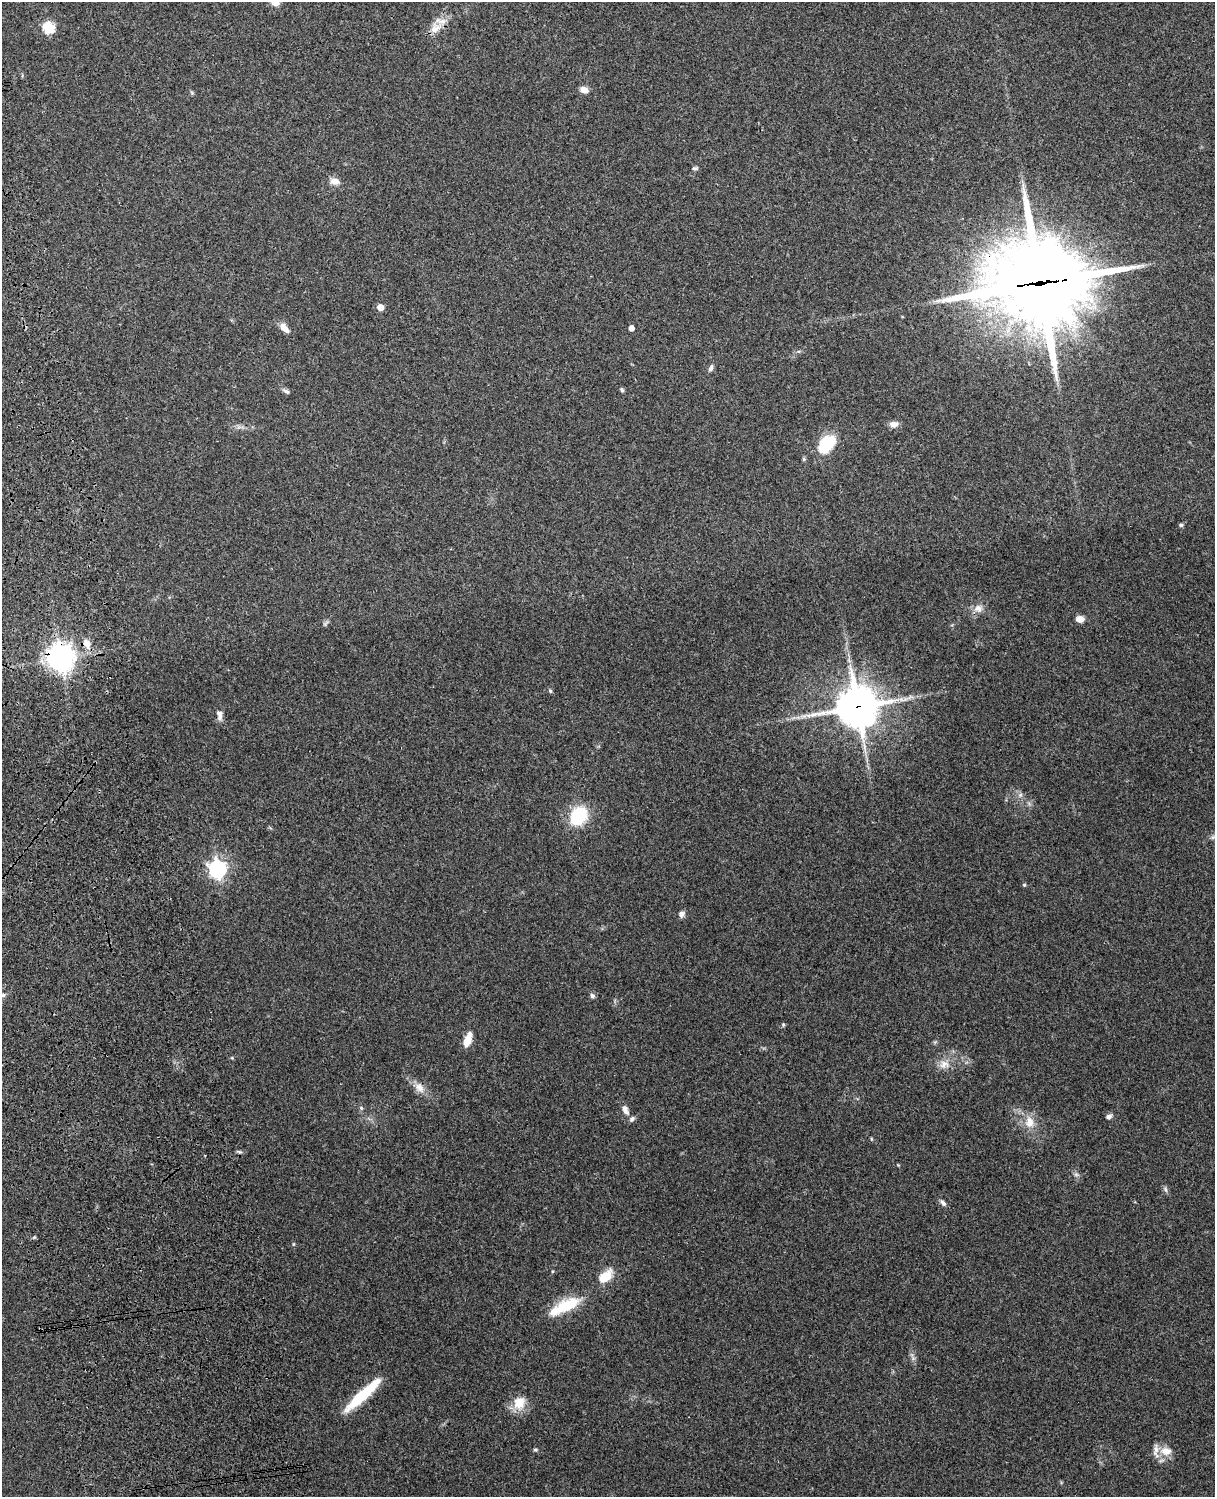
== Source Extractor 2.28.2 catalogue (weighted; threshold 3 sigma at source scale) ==
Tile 7 of 4 x 3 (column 3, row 2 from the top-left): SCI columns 2543-3755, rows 1660-3154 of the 5088 x 4928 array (HDU 1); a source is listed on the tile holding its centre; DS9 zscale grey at full resolution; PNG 1217 x 1499 px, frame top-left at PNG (2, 2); no overlay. Shown black and unused: <1% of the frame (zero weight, under 3 of 4 exposures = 6% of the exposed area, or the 3 px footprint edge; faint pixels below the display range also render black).
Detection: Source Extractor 2.28.2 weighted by HDU 2 'WHT'; one run over the whole footprint, this tile lists its part. Background 0.258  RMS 0.009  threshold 0.0404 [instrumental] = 3 sigma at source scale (4.5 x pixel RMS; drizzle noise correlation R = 1.50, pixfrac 1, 0.05/0.05 arcsec/px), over >= 5 px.
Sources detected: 56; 4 inside a brighter listed object's ellipse — not listed separately; the other 52 listed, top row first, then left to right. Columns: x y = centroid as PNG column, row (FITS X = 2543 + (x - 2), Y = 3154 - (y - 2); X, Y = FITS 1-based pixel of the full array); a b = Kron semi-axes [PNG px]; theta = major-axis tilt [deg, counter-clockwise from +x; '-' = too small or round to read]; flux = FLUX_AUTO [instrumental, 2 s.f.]
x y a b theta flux
275 2 9 8 - 7.7
49 27 6 6 - 77
435 28 20 13 48 12
584 90 9 7 -22 6.1
695 168 8 4 1 1.6
335 181 11 8 -15 6.8
1040 283 37 32 -2 9500
380 307 5 5 - 11
284 328 15 8 -47 6.7
631 328 4 4 - 5.2
711 368 9 5 68 2.8
622 390 6 5 - 1.5
286 391 9 5 -28 2.3
893 424 10 7 2 5.9
826 444 20 13 48 39
804 459 5 5 - 1.4
1181 525 5 4 - 1.8
978 608 13 10 14 6.9
1080 619 9 7 -3 6.2
325 623 10 4 34 1.7
87 643 13 8 -69 8
60 658 9 9 - 910
550 691 6 4 -68 1.3
857 707 15 14 - 2300
219 715 15 7 -77 4.9
1020 795 6 5 - 2
578 816 14 11 60 68
1213 837 8 6 21 2.2
217 869 7 7 - 330
1024 885 5 4 - 1
681 914 7 6 - 4
3 995 6 5 - 2
592 996 6 5 - 2.5
783 1024 5 5 - 1.2
468 1040 16 7 69 12
944 1064 14 9 40 7.5
419 1088 16 10 -52 8.2
361 1108 5 5 - 1.4
625 1110 13 7 -65 5.4
1109 1116 7 6 - 3
1029 1122 17 12 -86 12
239 1152 7 4 -2 1.5
1076 1174 7 4 0 1.7
1165 1189 8 5 -61 2.1
943 1203 10 5 -46 2.8
34 1237 5 4 - 1.1
605 1276 17 10 42 18
567 1305 33 13 27 36
362 1395 50 10 42 39
519 1403 18 15 74 16
535 1450 6 4 -2 1.3
1166 1451 18 12 -5 11
Overlapping masked pixels (flux is a lower limit): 4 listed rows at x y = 435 28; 1040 283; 60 658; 857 707
Isophote crosses this tile's border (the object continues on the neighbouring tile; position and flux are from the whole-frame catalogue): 1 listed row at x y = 275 2